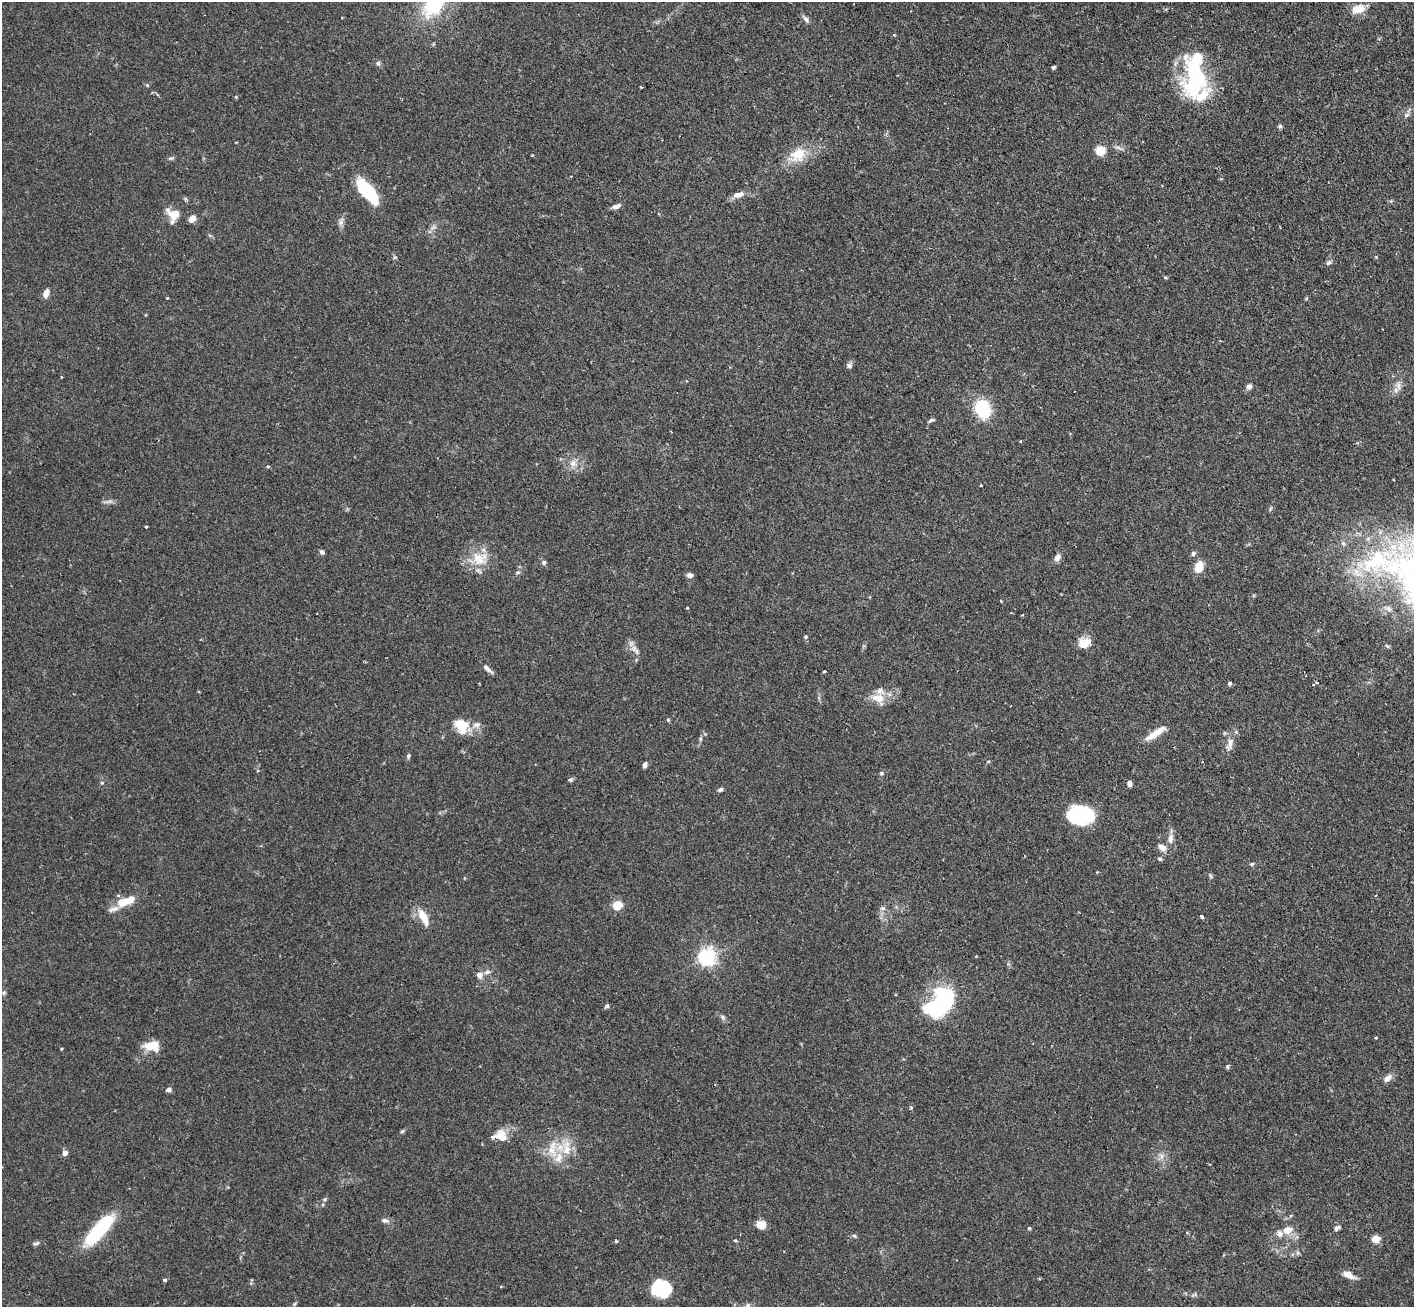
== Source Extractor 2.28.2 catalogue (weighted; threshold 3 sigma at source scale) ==
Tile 10 of 4 x 4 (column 2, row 3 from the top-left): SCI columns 1456-2867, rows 1488-2792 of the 5734 x 5719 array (HDU 1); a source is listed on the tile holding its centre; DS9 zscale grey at full resolution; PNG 1416 x 1309 px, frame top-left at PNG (2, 2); no overlay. Shown black and unused: <1% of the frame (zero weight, under 2 of 3 exposures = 4% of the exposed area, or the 3 px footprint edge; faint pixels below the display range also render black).
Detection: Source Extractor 2.28.2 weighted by HDU 2 'WHT'; one run over the whole footprint, this tile lists its part. Background 0.153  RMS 0.0061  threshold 0.0275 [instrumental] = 3 sigma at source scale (4.5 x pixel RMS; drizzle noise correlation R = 1.50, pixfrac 1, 0.05/0.05 arcsec/px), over >= 5 px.
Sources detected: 131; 4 inside a brighter object's white glare — not listed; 8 inside a brighter listed object's ellipse — not listed separately; the other 119 listed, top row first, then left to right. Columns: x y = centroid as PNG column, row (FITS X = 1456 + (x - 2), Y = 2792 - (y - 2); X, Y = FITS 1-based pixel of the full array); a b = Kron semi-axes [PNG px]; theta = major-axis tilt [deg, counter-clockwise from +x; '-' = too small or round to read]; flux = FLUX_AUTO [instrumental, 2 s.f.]
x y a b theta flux
434 4 27 17 52 42
1358 9 15 9 14 8.2
806 19 9 6 -50 2
378 63 7 5 -75 1.3
1053 67 4 4 - 0.92
1195 75 43 25 -81 58
147 85 5 4 - 0.72
642 87 3 2 - 1
236 97 4 4 - 0.5
1407 115 7 5 31 1.3
1280 126 5 5 - 1.1
1100 150 5 5 - 33
798 155 22 16 33 15
171 158 8 5 9 1.1
367 191 27 10 -50 39
738 195 14 7 15 3.9
616 206 10 5 20 3
174 214 18 12 -25 8.4
192 219 8 6 44 3.8
341 223 8 6 70 2
433 227 8 5 33 1.8
1329 262 8 6 32 1.4
1165 278 5 3 - 0.64
46 293 9 6 71 4.2
168 298 3 3 - 0.57
849 366 8 6 -21 1.5
62 377 3 3 - 1.3
1249 386 8 6 54 1.9
1398 386 14 8 -79 3.5
983 409 15 12 -71 33
931 420 9 4 30 1
1020 441 3 3 - 0.83
573 463 10 9 - 4.3
268 466 5 3 - 0.51
981 485 3 2 - 0.64
1270 509 6 4 71 0.76
146 527 3 3 - 0.74
322 552 5 4 - 1.8
1193 554 6 6 - 1.3
1057 558 9 7 60 3
479 559 25 19 -19 13
1376 560 48 24 33 58
544 562 6 5 - 1.5
1199 567 11 7 74 10
518 572 7 5 2 1.1
690 575 8 6 6 1.7
687 608 3 2 - 0.72
1022 615 3 2 - 0.49
805 637 5 5 - 0.96
1084 643 14 10 18 8.1
634 649 10 7 -82 3.1
487 668 13 5 -42 2.5
824 671 4 3 - 0.5
1317 683 3 3 - 0.97
1229 684 4 4 - 1.1
1313 685 3 3 - 0.7
878 698 20 12 -13 8
668 720 5 4 - 0.72
461 725 17 12 -52 13
476 725 12 9 15 3.5
1156 733 30 7 34 7.7
700 739 6 4 72 0.9
1230 744 22 8 73 5
408 756 7 5 66 1.1
645 765 6 4 71 1.8
881 773 6 5 - 0.9
570 780 6 5 - 0.99
102 783 5 3 - 0.58
1129 784 6 5 - 2.5
720 789 8 5 29 1.1
1087 816 25 18 20 29
1170 839 14 7 84 3.5
1162 847 11 8 -31 3.9
1160 859 5 5 - 0.88
1252 864 6 4 21 0.89
1211 876 6 4 -87 0.84
126 901 22 9 20 12
617 905 8 8 - 9.5
882 908 8 6 -1 1.5
423 917 21 8 -62 9.2
1202 917 4 3 - 1.8
707 957 6 6 - 240
487 972 9 7 12 2
479 975 9 8 - 3
4 993 7 4 71 1
940 1003 30 18 46 77
607 1006 6 5 - 1.1
723 1017 8 6 -43 1.5
1376 1038 3 3 - 0.57
151 1046 17 10 -3 10
61 1049 3 3 - 0.61
1227 1066 6 5 - 0.93
1387 1078 12 7 42 3.2
715 1085 3 3 - 0.42
169 1090 7 5 -7 1.6
911 1107 4 3 - 1.4
402 1131 5 4 - 0.85
502 1137 16 11 -60 7.1
552 1149 25 12 89 11
567 1150 17 13 -89 9.8
65 1153 5 5 - 4.3
1161 1156 8 5 -61 2.1
325 1199 6 4 47 0.85
385 1220 11 5 -9 1.8
761 1225 8 6 -21 9
1029 1228 4 3 - 0.87
1337 1228 8 6 28 1.5
99 1230 40 11 48 44
1287 1230 10 8 16 6.5
854 1236 6 5 - 0.9
1376 1239 5 5 - 17
735 1240 5 3 - 0.61
616 1241 3 3 - 4.6
36 1243 10 4 11 1.3
1348 1275 12 6 -27 5.8
164 1280 4 4 - 1.1
658 1287 15 14 - 33
294 1304 6 4 70 0.72
747 1306 9 7 86 2
Isophote crosses this tile's border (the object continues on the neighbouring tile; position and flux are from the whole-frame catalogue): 2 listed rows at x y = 434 4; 747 1306